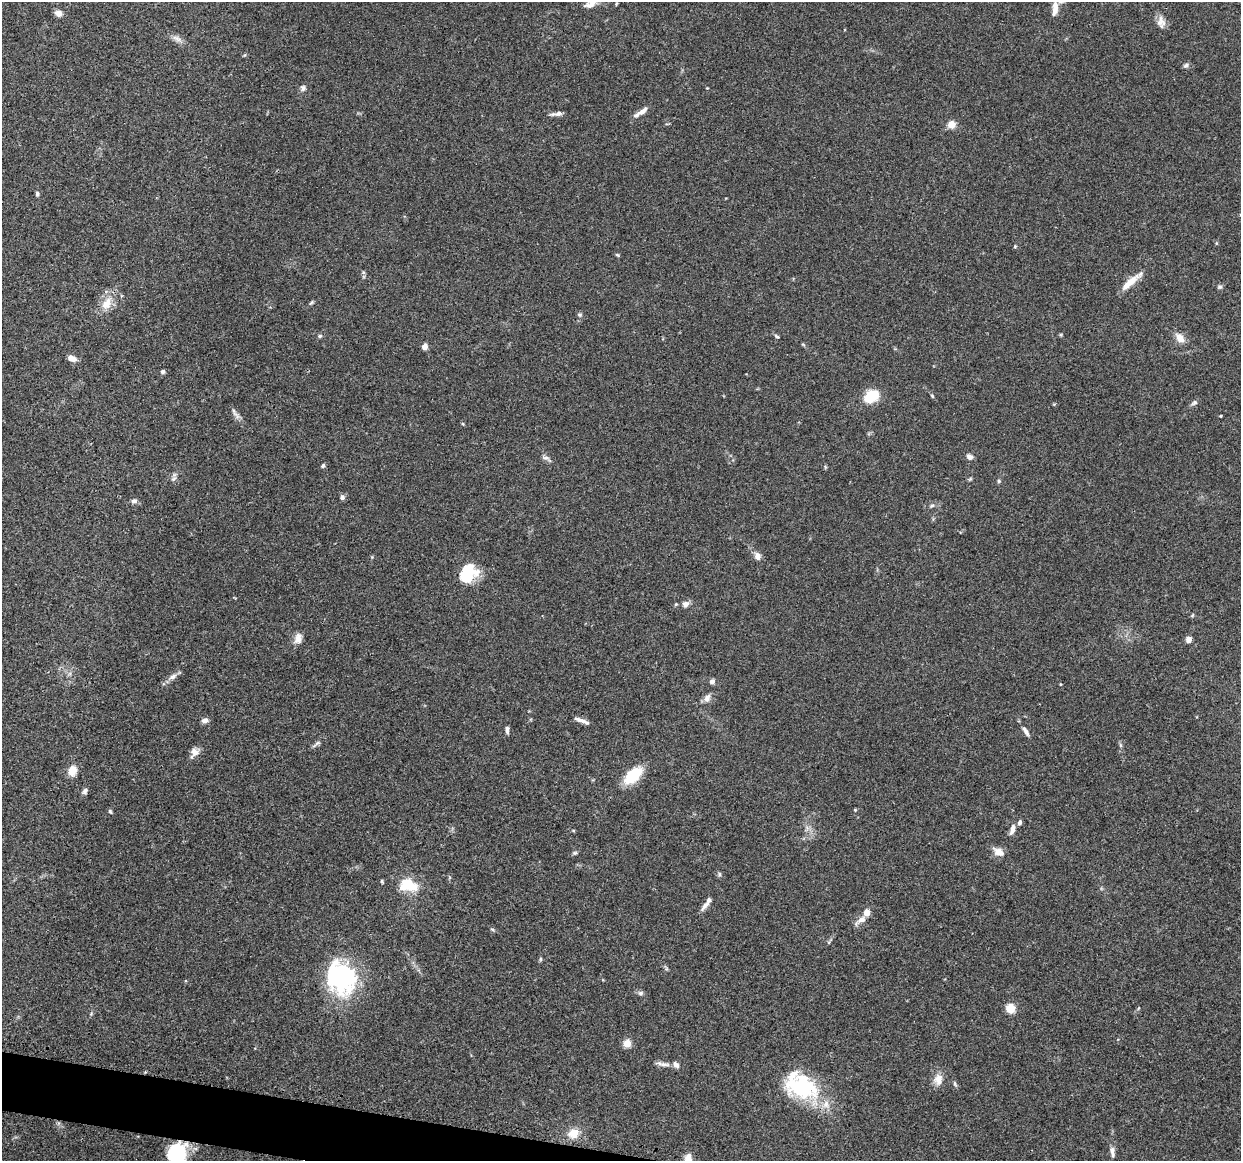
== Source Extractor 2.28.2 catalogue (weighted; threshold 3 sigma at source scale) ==
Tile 7 of 4 x 4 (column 3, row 2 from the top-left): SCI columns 2499-3737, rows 2444-3602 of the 5005 x 5016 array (HDU 1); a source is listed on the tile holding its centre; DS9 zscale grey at full resolution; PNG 1243 x 1163 px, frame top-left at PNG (2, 2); no overlay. Shown black and unused: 2% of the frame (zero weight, under 3 of 4 exposures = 2% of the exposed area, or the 3 px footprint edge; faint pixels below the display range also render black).
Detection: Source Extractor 2.28.2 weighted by HDU 2 'WHT'; one run over the whole footprint, this tile lists its part. Background 0.0837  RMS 0.0063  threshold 0.0283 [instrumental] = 3 sigma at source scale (4.5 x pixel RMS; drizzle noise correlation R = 1.50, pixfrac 1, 0.05/0.05 arcsec/px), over >= 5 px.
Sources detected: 88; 3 inside a brighter object's white glare — not listed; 6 inside a brighter listed object's ellipse — not listed separately; the other 79 listed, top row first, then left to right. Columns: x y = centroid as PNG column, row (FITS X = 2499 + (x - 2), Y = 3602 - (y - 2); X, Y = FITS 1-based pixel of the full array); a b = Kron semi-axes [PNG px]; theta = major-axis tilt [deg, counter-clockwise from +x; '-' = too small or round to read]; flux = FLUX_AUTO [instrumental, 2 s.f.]
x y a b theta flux
592 2 11 8 16 3.5
616 4 5 3 - 0.51
1055 10 13 7 81 4.7
58 13 9 7 -29 3.3
1161 22 17 10 -84 4.6
177 38 15 6 -29 3.3
1186 65 8 5 28 1.4
303 88 8 6 78 1.8
641 112 19 5 35 4.4
557 114 14 5 8 2.6
951 124 5 4 - 19
37 194 6 5 - 1.2
1015 246 5 4 - 0.65
1130 282 29 7 42 8.4
1220 287 7 5 -12 1.2
311 302 8 4 40 0.94
107 304 18 12 56 9.4
579 315 7 5 -1 1
320 336 6 4 22 0.98
777 336 7 4 -43 1.1
1180 338 12 8 -49 5.6
425 346 5 4 - 4.9
72 358 8 5 -20 5.2
163 372 5 5 - 1.2
871 396 15 11 32 19
932 396 5 4 - 0.68
1194 403 9 6 36 1.6
235 413 20 4 -57 2.5
1221 416 3 2 - 0.59
969 457 7 6 - 2.8
546 458 11 5 -9 1.8
323 465 5 4 - 1.2
173 479 9 5 45 1.6
999 481 6 5 - 0.98
342 497 6 5 - 1.9
134 501 8 6 6 1.8
932 506 6 4 29 1.1
757 556 8 7 - 3.8
467 574 21 15 47 25
685 604 8 7 - 2.9
298 638 14 9 81 4.2
1189 639 6 5 - 3.8
173 677 12 6 31 3.1
712 681 6 5 - 2.2
1060 684 4 3 - 0.52
707 698 12 8 56 3.1
205 720 7 6 - 2.6
580 720 16 5 -17 3.6
507 730 9 4 -89 1.8
1026 731 13 5 -58 2.8
316 744 17 3 39 1.6
195 752 11 9 57 4.4
72 771 12 9 71 6.6
633 775 18 10 44 25
85 791 8 6 65 1.9
855 810 4 4 - 0.58
110 811 6 5 - 0.94
1019 822 7 5 81 1.7
1012 829 13 5 75 3.5
999 852 14 9 -28 5.1
575 853 6 5 - 0.97
719 874 6 4 -89 0.92
382 881 5 3 - 0.74
408 885 21 14 -11 18
705 906 16 6 50 3
861 920 11 7 35 4.5
492 929 5 3 - 0.74
540 959 6 4 90 0.86
341 978 34 29 -58 79
640 993 7 6 - 1.5
1011 1008 5 5 - 32
627 1043 5 4 - 20
664 1065 16 5 -2 3
938 1079 16 12 79 5.9
802 1087 44 29 -20 50
573 1133 14 11 23 8.4
1112 1150 10 7 -85 3
179 1152 19 14 9 18
688 1160 11 7 90 7.5
Overlapping masked pixels (flux is a lower limit): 1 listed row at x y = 688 1160
Isophote crosses this tile's border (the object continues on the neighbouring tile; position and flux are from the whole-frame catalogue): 2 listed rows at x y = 592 2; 688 1160